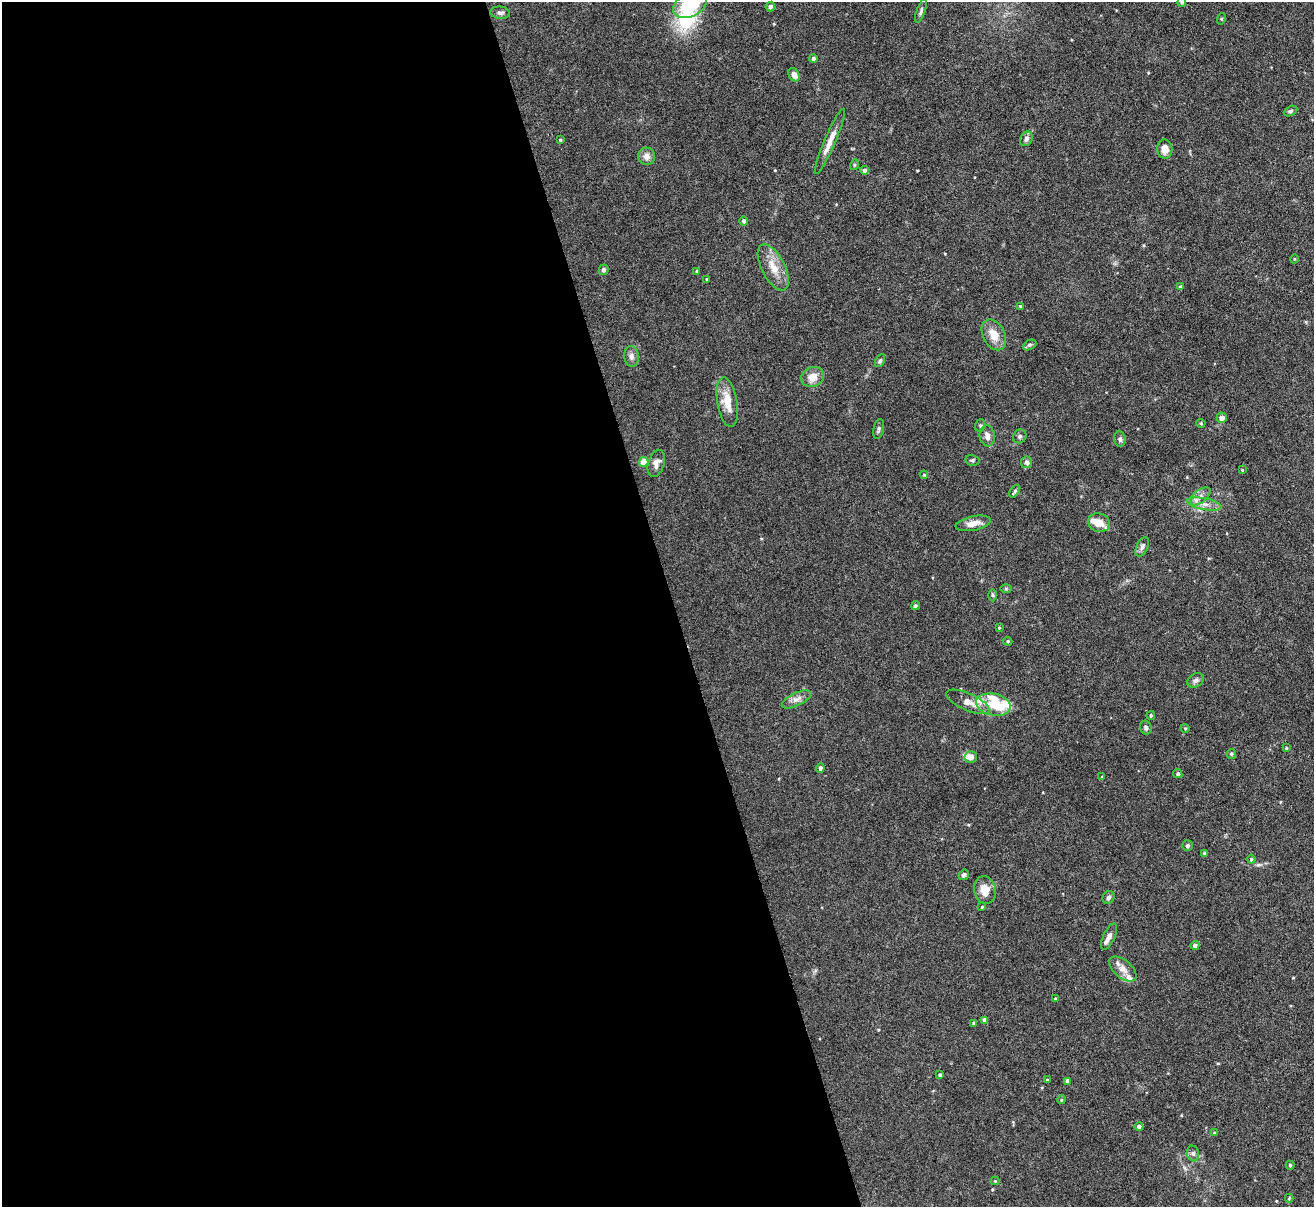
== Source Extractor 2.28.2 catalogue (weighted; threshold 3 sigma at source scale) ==
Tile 9 of 4 x 4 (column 1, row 3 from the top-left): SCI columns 1-1312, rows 1348-2552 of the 5247 x 5228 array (HDU 1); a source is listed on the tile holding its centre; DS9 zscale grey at full resolution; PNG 1316 x 1209 px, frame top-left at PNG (2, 2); each listed source drawn as its Kron ellipse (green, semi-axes under 4 px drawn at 4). Shown black and unused: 51% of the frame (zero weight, under 4 of 8 exposures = <1% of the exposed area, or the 3 px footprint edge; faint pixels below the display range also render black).
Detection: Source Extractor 2.28.2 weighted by HDU 2 'WHT'; one run over the whole footprint, this tile lists its part. Background 0.0598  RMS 0.0025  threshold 0.0101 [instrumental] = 3 sigma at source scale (4.09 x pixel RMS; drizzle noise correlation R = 1.36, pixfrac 0.8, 0.05/0.05 arcsec/px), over >= 5 px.
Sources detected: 97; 1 inside a brighter object's white glare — neither listed nor drawn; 6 inside a brighter listed object's ellipse — not listed separately; the other 90 listed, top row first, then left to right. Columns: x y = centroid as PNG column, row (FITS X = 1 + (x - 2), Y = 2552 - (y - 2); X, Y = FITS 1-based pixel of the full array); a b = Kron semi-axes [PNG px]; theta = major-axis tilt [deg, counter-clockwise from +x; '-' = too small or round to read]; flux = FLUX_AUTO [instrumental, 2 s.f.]
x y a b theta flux
1182 2 5 4 - 0.28
690 5 18 11 25 12
770 7 5 4 - 0.8
921 11 12 4 71 0.56
500 13 10 6 -6 0.68
1221 19 6 3 72 0.23
813 59 4 4 - 0.61
794 75 7 5 -58 1.4
1290 111 7 4 27 0.38
1026 139 7 6 - 0.9
560 140 3 3 - 0.29
830 141 35 5 67 2.7
1165 149 9 7 -81 1.9
646 156 8 8 - 1.3
854 165 5 3 - 0.24
864 170 4 4 - 0.75
744 221 4 4 - 0.57
1294 259 4 3 - 0.16
773 267 25 11 -62 3.7
603 270 5 5 - 0.48
697 271 4 3 - 0.35
707 279 4 3 - 0.24
1180 287 4 4 - 0.3
1021 307 4 4 - 0.72
994 335 16 11 -63 3.1
1029 345 7 4 27 0.43
631 356 10 7 -84 0.99
880 360 7 4 63 0.4
813 377 11 10 - 2.4
727 402 25 10 -80 3.8
1222 418 5 5 - 1.3
1201 423 4 4 - 0.23
980 425 6 5 - 0.39
879 429 10 5 79 0.57
987 436 10 7 -82 1.4
1020 436 7 6 - 0.52
1120 439 7 6 - 0.65
972 460 7 5 -10 0.39
644 462 5 4 - 3.5
1027 462 6 5 - 0.86
656 463 14 8 74 1.4
1242 470 3 2 - 0.17
924 475 4 4 - 0.23
1015 491 7 4 53 0.43
1200 496 12 6 39 1.3
1204 504 17 6 -11 1.7
973 523 18 7 12 1.9
1099 523 11 9 -17 2.4
1142 547 10 5 66 0.63
1006 589 6 4 1 0.3
993 595 6 4 -88 0.3
915 606 5 4 - 0.4
999 628 4 3 - 0.22
1008 641 5 4 - 0.27
1196 680 9 6 32 0.76
796 699 16 6 26 1.3
968 702 23 8 -24 2.3
993 705 17 11 -12 4.3
1151 715 4 3 - 0.27
1146 728 7 5 -69 0.54
1185 728 4 3 - 0.19
1286 748 4 3 - 0.19
1231 754 5 4 - 0.32
971 757 6 6 - 1.7
820 768 4 4 - 0.74
1178 774 5 4 - 0.46
1102 777 4 3 - 0.2
1187 846 5 5 - 0.52
1204 853 4 3 - 0.23
1251 859 4 4 - 0.3
964 875 5 4 - 0.58
985 890 14 11 -77 3
1108 897 7 5 59 0.61
982 907 4 3 - 0.19
1109 936 14 6 65 1.3
1195 945 4 4 - 0.72
1123 969 16 8 -40 2
1056 999 4 4 - 0.35
985 1020 4 4 - 0.98
974 1023 4 3 - 0.5
940 1075 3 3 - 0.44
1047 1080 4 4 - 0.23
1067 1081 4 4 - 1
1061 1100 4 3 - 0.21
1139 1126 4 4 - 0.72
1215 1133 3 3 - 0.26
1193 1153 8 6 -75 0.65
1290 1165 4 4 - 0.3
995 1181 4 4 - 0.2
1289 1198 4 4 - 0.21
Isophote crosses this tile's border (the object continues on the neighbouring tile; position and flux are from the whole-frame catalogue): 2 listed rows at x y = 1182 2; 690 5